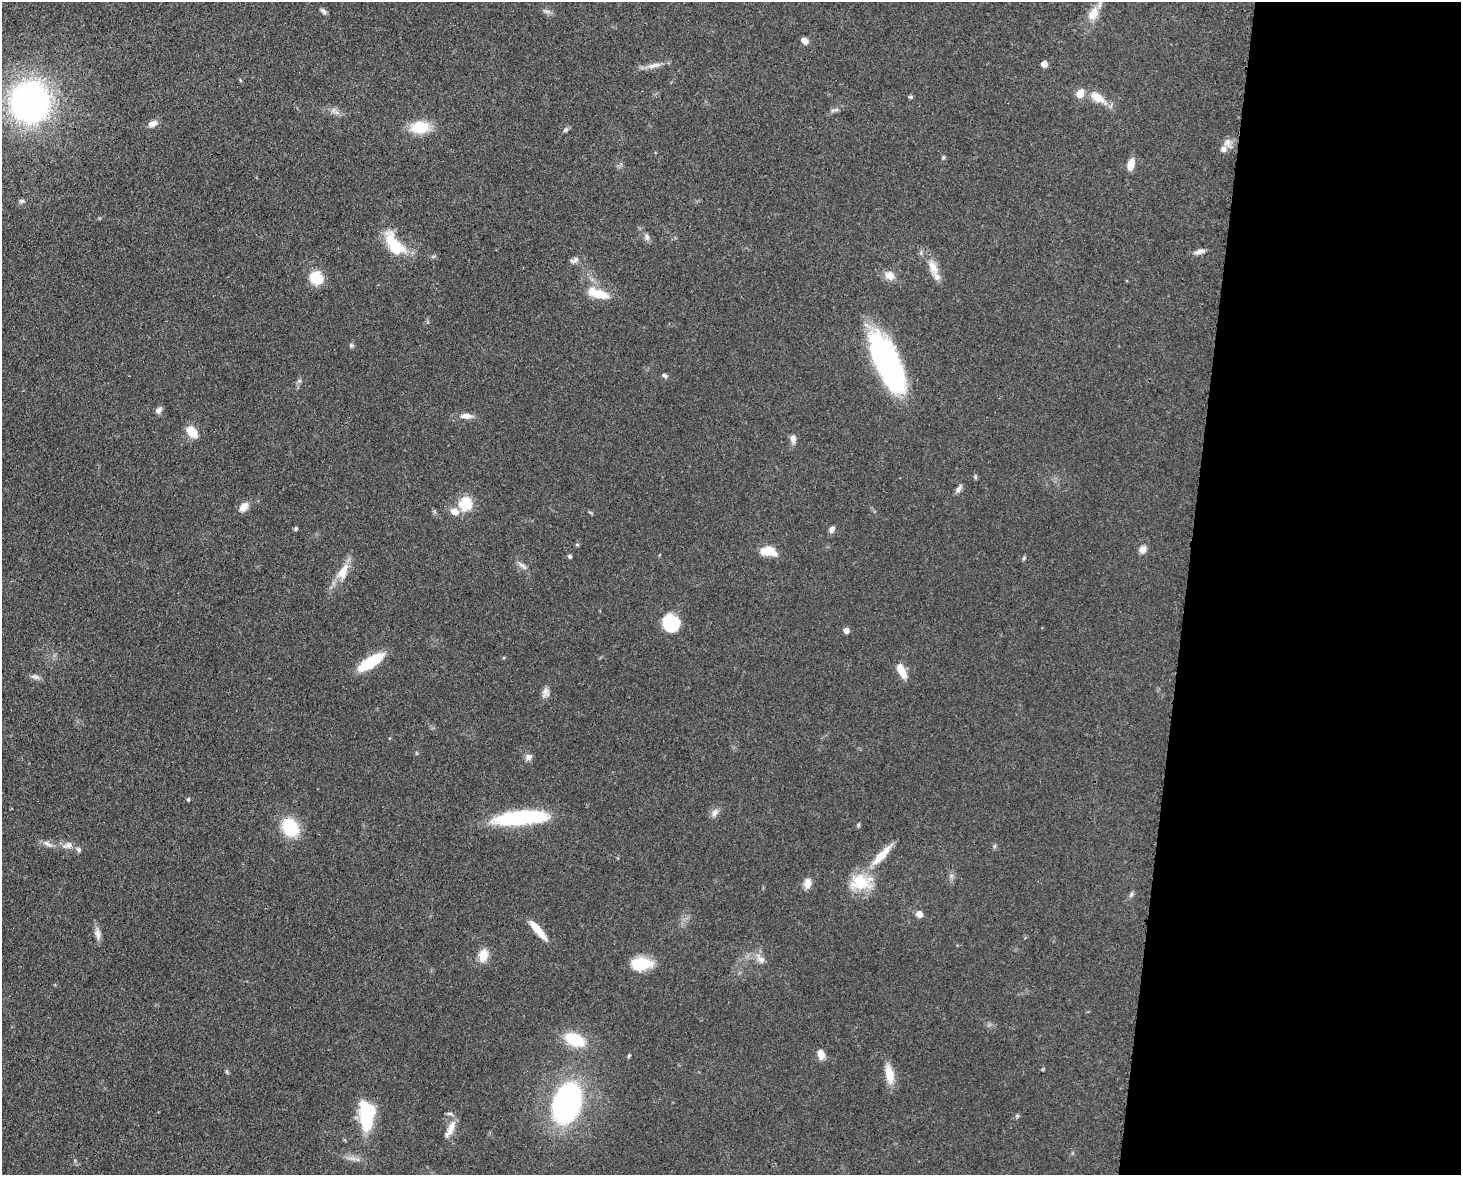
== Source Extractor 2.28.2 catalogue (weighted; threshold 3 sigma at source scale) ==
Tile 9 of 3 x 4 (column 3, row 3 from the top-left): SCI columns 3223-4681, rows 1249-2421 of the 4864 x 4844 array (HDU 1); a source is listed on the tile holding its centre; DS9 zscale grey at full resolution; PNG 1463 x 1177 px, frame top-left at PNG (2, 2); no overlay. Shown black and unused: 19% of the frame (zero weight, under 3 of 4 exposures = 9% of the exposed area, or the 3 px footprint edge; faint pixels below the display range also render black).
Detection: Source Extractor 2.28.2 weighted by HDU 2 'WHT'; one run over the whole footprint, this tile lists its part. Background 0.0931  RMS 0.0046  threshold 0.0207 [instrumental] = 3 sigma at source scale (4.5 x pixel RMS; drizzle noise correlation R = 1.50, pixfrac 1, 0.05/0.05 arcsec/px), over >= 5 px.
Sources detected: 80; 1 inside a brighter listed object's ellipse — not listed separately; the other 79 listed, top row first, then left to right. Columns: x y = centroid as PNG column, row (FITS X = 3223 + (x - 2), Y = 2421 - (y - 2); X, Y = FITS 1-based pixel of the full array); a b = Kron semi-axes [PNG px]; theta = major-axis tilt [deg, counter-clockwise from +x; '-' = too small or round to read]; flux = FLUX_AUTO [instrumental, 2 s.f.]
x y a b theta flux
324 12 8 5 -45 1.4
1093 14 16 10 63 7
804 41 8 6 -43 2.3
1044 64 5 4 - 4.5
654 65 20 6 15 3.6
1080 94 10 8 73 4.7
910 97 6 4 -19 0.67
1098 98 20 10 -31 7.7
30 102 33 31 -88 160
833 110 7 4 18 0.98
152 124 12 7 23 2.8
420 127 20 13 5 13
566 130 7 5 41 1
1227 142 12 10 90 3
1131 164 12 7 76 5.6
21 201 8 5 15 0.95
647 237 10 6 -65 1.7
394 244 29 14 -54 18
1200 251 14 6 14 2.1
575 260 14 6 43 1.7
933 267 23 11 -67 6.5
889 275 12 10 -26 4
316 278 14 12 -39 13
598 294 27 10 -17 10
351 345 6 5 - 0.8
887 363 59 21 -65 110
665 376 8 5 -33 1
299 381 6 5 - 0.89
158 410 8 6 48 1.9
466 416 17 7 0 3.3
192 432 13 9 -58 7.3
793 439 9 6 -84 2.4
958 489 12 6 54 1.5
465 504 6 6 - 53
244 507 12 8 51 3.7
455 512 11 8 -22 3.9
296 529 4 4 - 0.95
832 529 7 6 - 1.9
577 544 6 4 1 0.51
1143 550 9 7 55 2.9
768 551 19 10 -4 7.6
570 556 5 4 - 0.85
1024 558 6 4 46 0.65
522 565 12 5 -41 1.8
343 571 23 11 67 7.7
671 623 15 14 - 22
846 630 5 4 - 3.3
370 662 25 8 33 22
902 671 18 8 -62 5.8
35 677 13 6 -17 1.7
546 692 12 9 86 2.5
529 757 9 8 - 2
188 799 4 4 - 0.82
715 812 11 7 59 2.3
521 818 59 14 5 42
858 825 5 5 - 0.67
290 828 18 14 -56 22
48 844 15 6 -27 2.2
68 845 13 8 17 2.8
78 849 7 6 - 1.1
882 855 36 9 47 8.9
861 882 30 20 0 15
807 883 10 7 77 4.1
1131 894 8 5 70 0.95
919 914 7 6 - 3
538 930 25 6 -49 8.6
98 934 16 7 -82 2.7
483 955 10 7 77 9.6
761 959 16 8 -47 3.2
641 964 21 13 5 15
575 1039 20 11 -23 19
821 1054 11 7 -76 4.1
629 1056 5 4 - 0.59
227 1072 6 4 -48 0.63
889 1074 26 10 -79 7
567 1103 29 19 73 130
450 1113 9 4 -11 0.92
367 1115 29 14 -88 29
450 1129 25 8 63 4.6